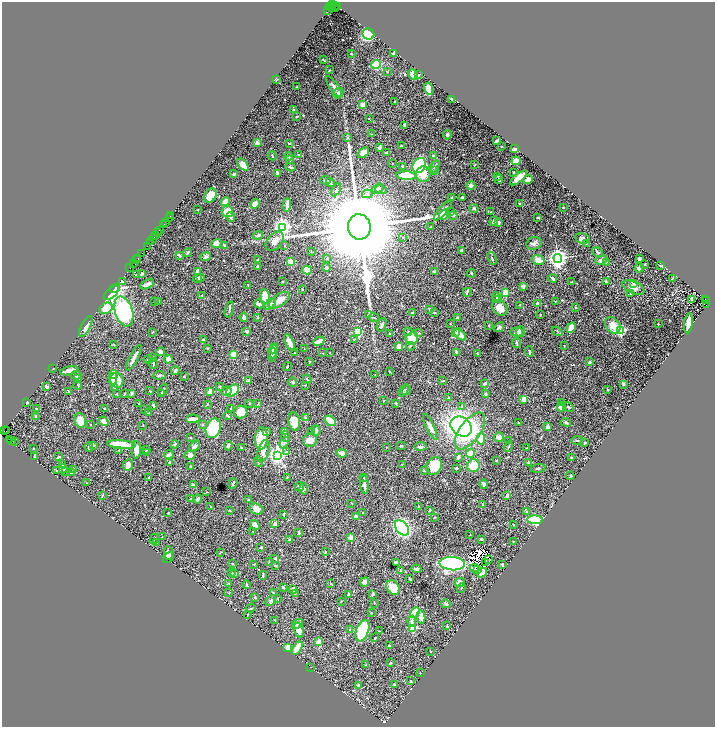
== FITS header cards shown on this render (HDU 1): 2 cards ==
NAXIS1  =                 1426
NAXIS2  =                 1450

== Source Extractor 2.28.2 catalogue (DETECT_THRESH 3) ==
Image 1426 x 1450 px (HDU 1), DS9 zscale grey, zoomed out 1/2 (1 PNG px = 2 x 2 image px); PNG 717 x 729 px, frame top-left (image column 2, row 1450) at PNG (2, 2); each listed source drawn as its Kron ellipse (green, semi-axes under 4 px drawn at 4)
Background 1.3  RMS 0.027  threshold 0.0801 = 3 sigma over >= 5 px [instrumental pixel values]
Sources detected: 635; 62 cannot appear on this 1/2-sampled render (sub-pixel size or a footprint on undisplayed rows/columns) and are neither listed nor drawn; of the other 573, the 500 brightest by FLUX_AUTO listed and drawn (73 fainter detections omitted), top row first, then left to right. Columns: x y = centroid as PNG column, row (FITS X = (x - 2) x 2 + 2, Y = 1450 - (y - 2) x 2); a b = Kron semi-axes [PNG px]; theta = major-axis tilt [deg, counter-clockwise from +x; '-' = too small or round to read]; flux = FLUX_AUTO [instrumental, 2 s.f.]
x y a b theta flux
333 4 4 1 - 110
335 6 5 2 - 300
337 6 3 2 - 300
330 7 4 1 - 110
332 8 2 1 - 37
335 8 2 1 - 110
327 10 2 1 - 970
368 34 6 5 - 500
394 53 3 3 - 23
351 54 2 2 - 7.2
323 60 4 1 - 3.1
376 64 5 4 - 230
329 70 3 2 - 2.3
387 71 3 2 - 2.3
413 75 5 4 - 46
418 75 3 2 - 8.8
277 80 3 2 - 2.8
297 87 2 1 - 2.4
334 87 12 4 -55 17
429 89 6 4 -73 81
338 93 6 5 - 16
452 100 4 1 - 4.9
394 101 2 1 - 3
362 104 4 3 - 20
293 110 2 2 - 3.3
297 116 3 2 - 6.9
369 119 3 2 - 2.2
405 125 3 2 - 5.9
372 134 4 2 - 3.2
447 135 5 4 - 7.4
348 138 3 2 - 3.2
497 141 4 2 - 20
257 143 4 3 - 14
289 144 4 2 - 3.9
401 146 2 2 - 4.6
501 146 2 2 - 3.1
379 147 4 2 - 14
514 149 3 3 - 13
387 152 2 2 - 15
363 153 6 4 38 33
299 155 4 2 - 4.7
272 156 4 2 - 7.2
288 156 4 3 - 5
433 156 3 3 - 14
290 160 4 3 - 5.4
516 161 4 3 - 68
392 163 2 1 - 2.3
243 165 7 4 -47 50
475 165 2 1 - 3.8
403 166 3 2 - 10
419 166 8 6 57 720
434 166 6 2 56 6.2
290 167 5 2 - 10
435 170 3 3 - 8
513 172 2 1 - 3.4
277 173 4 2 - 10
234 174 3 2 - 9.7
423 174 8 7 - 58
406 176 10 4 -4 150
498 176 4 2 - 3.9
519 178 10 4 40 59
325 180 5 3 - 8.9
499 180 4 2 - 12
528 180 5 4 - 19
330 183 5 3 - 7.3
471 185 4 3 - 13
378 189 6 4 34 18
381 189 6 3 -19 9.3
336 190 7 3 61 8.1
367 194 5 4 - 11
211 196 7 5 63 100
452 197 3 2 - 3.4
462 198 3 2 - 13
225 202 5 3 - 57
520 203 3 2 - 3.2
255 204 5 4 - 34
287 205 7 3 86 25
563 208 2 2 - 8.5
474 209 4 4 - 7.6
197 210 2 2 - 4
443 210 13 3 49 27
451 211 3 3 - 3.7
227 212 5 5 - 65
491 212 4 3 - 5.8
444 215 6 4 56 73
453 215 4 3 - 10
170 216 2 1 - 180
169 217 2 1 - 300
231 217 5 3 - 13
538 217 4 2 - 4.9
494 221 5 3 - 16
165 222 2 1 - 86
499 223 4 2 - 13
164 225 3 1 - 170
431 226 2 2 - 5.3
282 227 4 4 - 1700
359 227 13 11 -81 180000
159 230 2 1 - 190
157 233 2 1 - 160
155 235 2 1 - 210
258 235 5 3 - 13
402 237 3 3 - 3.7
153 238 4 1 - 530
582 238 7 5 -11 20
275 241 11 7 50 36
151 242 3 2 - 270
216 243 5 4 - 39
534 243 8 6 20 17
587 244 4 3 - 8.7
224 245 3 3 - 7.9
285 245 3 2 - 6.1
147 246 2 1 - 120
311 251 3 2 - 2.8
461 251 4 3 - 16
598 252 6 3 -38 7.5
188 253 4 3 - 9.5
142 254 2 1 - 48
179 255 4 3 - 6.8
205 257 5 4 - 11
138 258 4 1 - 160
327 258 3 2 - 3.2
558 258 4 4 - 2900
137 259 2 1 - 100
492 259 7 3 -69 7
639 259 3 3 - 7.4
257 260 3 2 - 4.3
538 260 6 4 -20 40
601 260 6 4 25 22
290 262 3 2 - 190
134 263 2 1 - 160
606 263 3 2 - 2.8
645 264 2 2 - 3.9
660 266 4 2 - 3.1
258 267 3 2 - 8.3
130 268 2 1 - 110
326 268 4 3 - 12
639 268 5 4 - 9.3
307 270 5 4 - 54
198 271 3 3 - 31
435 271 4 3 - 11
471 273 4 2 - 4
136 274 2 2 - 4.6
141 274 3 2 - 11
200 277 4 3 - 15
198 278 4 3 - 14
672 278 3 2 - 4.5
553 279 4 2 - 15
122 281 3 2 - 3.1
283 281 2 2 - 3.6
572 281 2 2 - 2.2
606 281 4 2 - 5.8
147 284 7 3 29 31
634 284 4 3 - 7.8
248 285 2 2 - 3.1
523 286 2 2 - 49
633 288 12 6 -24 34
114 289 4 2 - 70
302 290 2 2 - 2.9
112 292 10 4 45 160
467 292 4 2 - 6.9
505 293 3 3 - 210
631 293 3 2 - 9.1
202 295 3 3 - 3.5
265 296 7 5 -80 92
497 298 5 4 - 8.6
692 299 4 2 - 15
705 299 2 1 - 290
279 300 12 6 33 41
497 300 4 3 - 4.8
159 301 2 2 - 3.2
555 301 2 2 - 2.4
707 301 4 2 - 170
154 302 3 2 - 2.2
538 303 2 2 - 44
259 304 5 3 - 15
270 305 7 3 43 21
520 305 3 2 - 2.3
706 305 2 1 - 370
576 307 3 3 - 3.9
106 308 7 5 27 130
500 308 9 6 -48 47
229 309 8 2 76 7.4
429 309 3 2 - 9.1
124 311 15 8 -72 1200
434 312 3 2 - 4.9
412 313 3 3 - 13
368 315 3 3 - 4.4
540 315 2 1 - 3
244 317 4 3 - 18
257 317 4 3 - 3.7
457 317 3 2 - 4.5
374 318 6 2 -11 5.3
688 323 10 3 83 110
450 324 3 2 - 2.4
658 324 2 2 - 3.2
382 325 7 3 71 9.8
489 325 2 2 - 11
613 325 9 7 -53 56
86 327 11 4 62 24
499 327 6 3 39 8
571 328 5 3 - 77
620 330 3 3 - 720
247 331 3 2 - 11
557 331 5 2 - 4.1
153 332 3 2 - 2.8
358 332 4 4 - 250
408 332 4 3 - 7.9
516 332 6 4 -3 20
521 332 5 4 - 20
389 333 2 2 - 3
419 333 3 3 - 4
456 333 4 3 - 7.1
460 334 7 4 -45 48
412 338 6 6 - 100
354 339 3 3 - 3.5
204 340 3 2 - 9.7
319 341 6 3 26 31
289 342 9 3 -65 43
517 343 5 2 - 6.4
114 344 3 2 - 2.8
399 346 3 3 - 46
410 346 4 3 - 5.6
564 346 2 1 - 2.9
207 348 2 2 - 2.5
274 348 5 3 - 11
304 348 3 1 - 2.2
273 351 7 4 78 18
529 351 5 2 - 7.4
161 352 4 3 - 20
457 352 3 2 - 15
295 353 2 1 - 2.3
323 353 2 2 - 2.4
330 353 2 2 - 2.4
477 353 4 2 - 2.7
233 354 2 2 - 130
272 355 6 3 86 13
134 358 14 3 62 28
152 358 3 3 - 3.8
148 359 5 2 - 9.8
168 359 4 3 - 33
309 361 3 2 - 2.7
589 362 4 3 - 5
153 364 5 2 - 5.9
287 366 4 3 - 4.5
53 368 2 2 - 3.1
69 371 9 2 14 64
175 371 4 4 - 11
389 371 3 2 - 2.5
114 374 4 3 - 21
76 375 5 3 - 7.4
159 375 6 3 5 9.6
375 375 3 2 - 2.6
184 377 3 2 - 3.4
78 379 3 2 - 29
113 379 6 4 79 33
307 379 4 2 - 5.2
117 380 7 6 - 75
249 381 3 2 - 13
443 381 2 2 - 4
293 382 4 3 - 7.5
485 383 4 2 - 12
623 384 4 3 - 7.4
78 385 4 3 - 4.4
305 385 3 2 - 2.9
47 387 3 2 - 19
220 387 3 3 - 4.5
114 388 3 2 - 6.2
163 390 6 3 65 7.3
404 390 7 2 57 5.8
406 390 5 3 - 6.4
607 390 2 2 - 3
68 391 3 2 - 4.5
150 391 2 2 - 2.4
226 391 5 3 - 18
232 391 7 5 40 110
210 392 3 2 - 49
131 393 3 2 - 9.7
161 393 4 2 - 3.5
117 394 2 2 - 4.6
124 394 3 2 - 3.4
485 394 2 2 - 18
449 398 3 2 - 6.4
524 399 4 3 - 39
384 401 3 2 - 3
27 402 2 2 - 11
561 402 4 3 - 7.6
249 403 3 2 - 5
396 403 3 3 - 4.2
139 404 2 2 - 3.1
207 404 3 3 - 3.1
258 404 3 2 - 3.5
153 405 3 2 - 5.2
462 406 3 3 - 3.9
561 407 4 4 - 34
568 407 6 2 -28 5.8
37 409 4 2 - 5.5
104 409 3 2 - 4.2
145 409 3 2 - 3.4
231 409 3 2 - 9.9
241 412 6 6 - 79
149 413 3 3 - 3.3
36 416 2 2 - 33
228 416 4 2 - 7.7
305 417 4 3 - 4.5
193 419 7 3 3 35
80 421 7 5 -76 86
103 421 5 4 - 28
294 421 9 6 -80 67
330 421 6 3 -39 160
518 422 2 2 - 2.3
566 422 5 3 - 8.4
90 424 2 2 - 2.2
143 425 3 2 - 2.1
203 425 3 3 - 6
430 427 14 4 -64 38
461 427 11 9 -39 1700
548 427 3 3 - 22
213 428 10 7 70 190
4 430 3 1 - 67
316 430 5 3 - 11
6 431 3 2 - 59
285 431 3 3 - 24
311 431 3 2 - 2.3
470 431 21 10 54 330
267 432 4 3 - 6
286 436 5 3 - 7.4
191 437 2 2 - 2.7
499 437 5 4 - 23
261 438 11 6 86 110
10 439 4 1 - 160
481 439 5 4 - 56
310 440 7 6 - 33
577 440 5 3 - 7.2
11 441 2 1 - 110
508 441 2 1 - 3.6
15 442 2 2 - 2.3
584 442 2 2 - 9.5
284 443 6 4 67 11
121 444 14 3 -5 200
175 444 4 2 - 4.6
94 446 3 2 - 2.7
195 446 7 3 45 20
228 446 5 3 - 11
401 446 4 3 - 5.1
89 447 5 2 - 8.8
386 447 3 2 - 2.3
420 447 6 3 -1 13
508 447 5 2 - 5.3
33 448 2 2 - 4.1
241 448 2 2 - 3.4
527 448 3 2 - 2.2
119 450 3 1 - 2.3
136 450 9 5 90 42
147 450 4 2 - 4.4
263 451 11 5 74 26
286 452 4 3 - 6.5
147 453 4 2 - 6.4
342 453 5 3 - 31
471 453 4 4 - 94
169 455 5 2 - 13
190 455 5 5 - 16
277 455 4 4 - 2000
34 457 3 2 - 7.3
59 457 3 3 - 6.2
458 457 3 2 - 15
571 458 3 3 - 3.8
497 460 2 2 - 3.3
258 461 5 3 - 6.5
170 462 4 2 - 12
528 462 3 3 - 8.7
63 464 3 3 - 11
402 464 3 2 - 2.7
128 465 5 5 - 31
191 466 3 2 - 4.5
434 466 9 7 63 120
473 466 6 6 - 120
456 468 3 2 - 6.4
538 468 7 3 8 10
63 469 4 3 - 6.4
74 469 4 4 - 8.8
56 470 3 2 - 2.9
424 470 3 3 - 5.4
66 471 3 2 - 2.9
71 472 3 3 - 11
570 476 4 3 - 3.7
149 477 2 2 - 4.6
287 478 2 2 - 2.5
364 478 3 2 - 4.3
86 483 3 2 - 2.2
233 483 5 2 - 8.2
484 484 4 4 - 9.4
193 485 4 2 - 18
364 485 9 3 -84 21
299 487 4 3 - 13
304 489 6 3 -82 9.4
207 492 2 2 - 2.4
102 495 3 2 - 3.9
507 495 3 2 - 17
191 499 3 2 - 2.2
198 499 4 3 - 16
249 500 3 3 - 6.6
352 503 2 2 - 2.9
483 504 2 2 - 3.8
210 506 3 2 - 2.2
419 507 3 3 - 4.5
256 509 7 5 -21 36
230 510 3 2 - 2.9
429 510 3 2 - 4.8
527 512 2 2 - 17
168 513 3 2 - 2.6
362 513 3 2 - 2.3
284 514 4 2 - 4.8
356 516 4 3 - 22
434 517 3 2 - 2.9
535 520 8 4 -1 390
275 524 4 3 - 15
255 525 5 4 - 41
514 525 2 2 - 3.4
402 528 9 5 -50 770
253 532 3 2 - 2.3
299 533 4 3 - 9.3
470 535 2 2 - 2.2
162 536 2 2 - 2.3
351 538 2 2 - 83
154 539 5 3 - 4.9
482 539 2 2 - 14
289 540 3 3 - 5.4
513 541 2 2 - 2.5
156 543 3 2 - 2.1
261 548 3 2 - 8.8
221 552 4 1 - 2.4
325 552 2 2 - 4.4
168 553 7 4 -84 27
168 557 6 4 50 16
274 558 4 2 - 8.7
488 559 2 1 - 3.1
270 561 3 2 - 3.5
396 563 4 3 - 44
485 563 3 2 - 2.4
232 564 4 2 - 3.1
254 564 4 2 - 3.2
452 564 12 6 -4 1200
502 564 3 2 - 7.3
276 566 3 2 - 8.5
474 568 4 2 - 12
416 569 5 3 - 12
477 569 2 1 - 3.9
401 570 4 2 - 5
232 573 3 2 - 4.4
235 573 2 2 - 14
482 573 5 4 - 51
263 575 4 2 - 6.8
410 579 3 2 - 2.7
365 582 5 4 - 26
459 582 5 4 - 29
229 583 3 3 - 3.5
331 584 2 2 - 4.2
246 585 4 2 - 5.9
283 587 3 2 - 5.6
393 588 8 6 -54 85
461 588 5 2 - 3.9
293 590 4 3 - 22
229 593 3 2 - 2.4
273 593 3 3 - 4.2
295 593 4 2 - 3.6
348 594 4 2 - 9.7
372 594 3 3 - 7
255 597 3 3 - 4.7
277 598 4 2 - 2.9
271 601 6 4 47 8.8
341 601 2 2 - 3.3
374 603 2 2 - 3
446 604 5 4 - 9.4
251 608 5 2 - 3.7
371 612 2 2 - 15
415 613 6 4 59 190
248 614 3 2 - 2.4
421 617 6 4 -79 37
275 620 3 2 - 2.6
412 621 5 4 - 14
297 624 6 3 35 14
447 626 2 2 - 9.1
413 628 3 2 - 170
299 630 7 5 -71 21
350 630 2 2 - 5.6
362 631 11 6 68 250
379 631 3 2 - 3.1
375 638 2 2 - 11
319 642 2 2 - 140
389 646 2 2 - 7.4
288 647 3 2 - 160
297 648 7 3 58 78
430 652 2 2 - 4.4
391 663 3 2 - 5.8
366 665 2 2 - 2.9
311 667 2 1 - 2.2
420 673 2 2 - 2.3
411 681 3 2 - 5.9
359 685 3 2 - 8.1
395 685 2 2 - 12
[73 fainter detections neither listed nor drawn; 62 sub-pixel or undisplayed-footprint detections neither listed nor drawn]